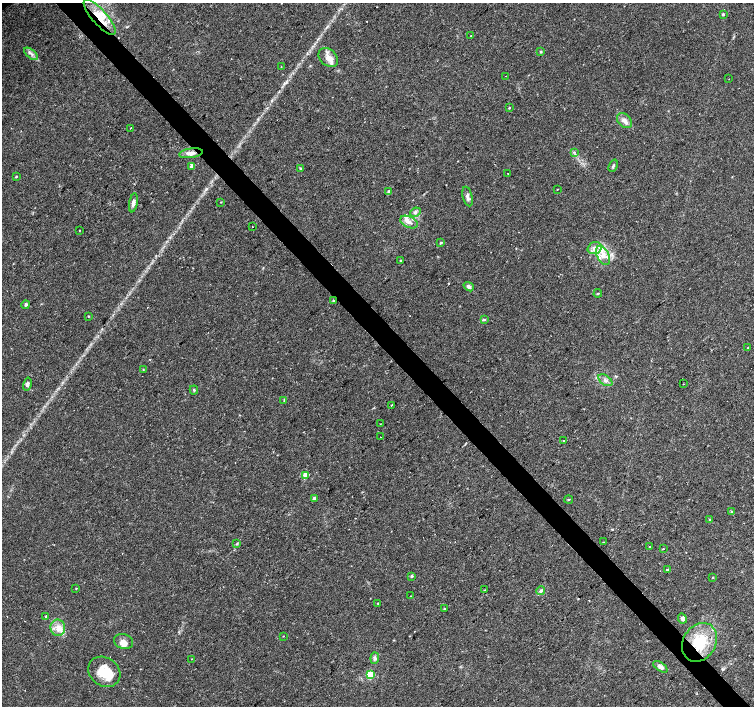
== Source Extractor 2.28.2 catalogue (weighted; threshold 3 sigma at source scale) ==
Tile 6 of 4 x 4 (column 2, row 2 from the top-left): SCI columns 1509-3011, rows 3027-4433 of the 6018 x 5986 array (HDU 1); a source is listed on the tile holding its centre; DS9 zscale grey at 2 x 2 block average (1 PNG px = mean of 2 x 2 image px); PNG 756 x 708 px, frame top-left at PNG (2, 3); each listed source drawn as its Kron ellipse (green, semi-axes under 4 px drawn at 4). Shown black and unused: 4% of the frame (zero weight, under 2 of 3 exposures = <1% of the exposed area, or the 3 px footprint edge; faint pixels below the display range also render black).
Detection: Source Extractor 2.28.2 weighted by HDU 2 'WHT'; one run over the whole footprint, this tile lists its part. Background 0.0339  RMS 0.0039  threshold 0.0178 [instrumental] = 3 sigma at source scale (4.5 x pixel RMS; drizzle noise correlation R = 1.50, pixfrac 1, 0.0396/0.0396 arcsec/px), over >= 5 px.
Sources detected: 87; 1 cosmic-ray / hot-pixel residue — neither listed nor drawn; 8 inside a brighter listed object's ellipse — not listed separately; the other 78 listed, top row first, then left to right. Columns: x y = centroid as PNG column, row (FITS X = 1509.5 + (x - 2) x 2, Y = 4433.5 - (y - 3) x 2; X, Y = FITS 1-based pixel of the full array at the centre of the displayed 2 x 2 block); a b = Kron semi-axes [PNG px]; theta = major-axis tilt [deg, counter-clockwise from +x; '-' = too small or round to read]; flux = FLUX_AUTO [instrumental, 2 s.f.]
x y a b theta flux
723 14 4 3 - 1
100 17 22 7 -49 20
471 35 2 2 - 0.8
541 52 3 3 - 0.79
31 54 8 2 -40 2.3
328 58 11 8 -44 7.6
281 67 2 2 - 0.46
506 76 2 2 - 1.7
729 79 2 2 - 0.44
509 108 3 2 - 0.81
624 121 9 6 -46 4.8
131 128 2 2 - 2.2
574 152 3 2 - 0.75
191 153 12 4 8 5.6
192 166 3 2 - 7.5
613 166 6 3 68 1.4
301 169 3 3 - 0.9
508 173 2 2 - 0.53
16 176 3 2 - 0.76
557 189 2 2 - 0.37
389 192 2 2 - 4.8
468 196 10 5 -76 3.5
221 202 2 2 - 0.47
133 203 9 4 80 3.5
415 212 5 4 - 1.8
409 222 9 5 -24 5.2
252 226 2 2 - 0.35
80 230 2 2 - 0.43
441 243 3 2 - 1.4
595 248 7 5 16 5.1
603 256 10 6 -64 7.6
400 261 3 2 - 0.53
469 287 5 4 - 2.2
598 293 4 2 - 0.77
333 301 2 2 - 3.7
26 305 4 4 - 1.7
88 316 2 2 - 0.6
484 320 4 2 - 0.9
748 348 3 2 - 0.95
143 369 2 2 - 0.52
605 380 8 4 -36 3.5
27 384 6 4 76 2.6
683 384 2 2 - 0.82
194 390 4 3 - 0.95
284 400 3 2 - 0.74
392 405 2 2 - 2.3
380 424 2 2 - 0.38
380 437 2 2 - 0.67
563 440 2 2 - 1.3
306 475 3 3 - 14
314 499 3 3 - 3.4
569 500 4 2 - 0.56
732 511 3 2 - 0.54
709 519 2 2 - 0.49
603 542 2 2 - 0.35
237 544 3 2 - 0.82
650 546 2 2 - 1.1
663 549 2 2 - 0.51
667 570 3 2 - 1.5
412 576 3 3 - 1.5
713 577 3 2 - 0.74
76 588 2 2 - 0.58
484 590 3 2 - 0.45
541 591 4 3 - 2.3
411 596 3 2 - 0.38
378 603 3 2 - 0.46
444 609 3 2 - 0.64
46 616 3 2 - 1.2
682 618 5 4 - 2.6
58 628 8 7 - 7.2
283 636 3 2 - 0.35
124 642 10 7 -17 5.1
699 642 20 16 58 35
375 658 5 4 - 2.5
191 659 3 2 - 0.39
660 667 8 4 -34 3.8
104 672 17 14 -36 20
370 675 3 3 - 47
Overlapping masked pixels (flux is a lower limit): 2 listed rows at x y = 100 17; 699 642
Diffuse or blended objects may show on this block-average render without a row.